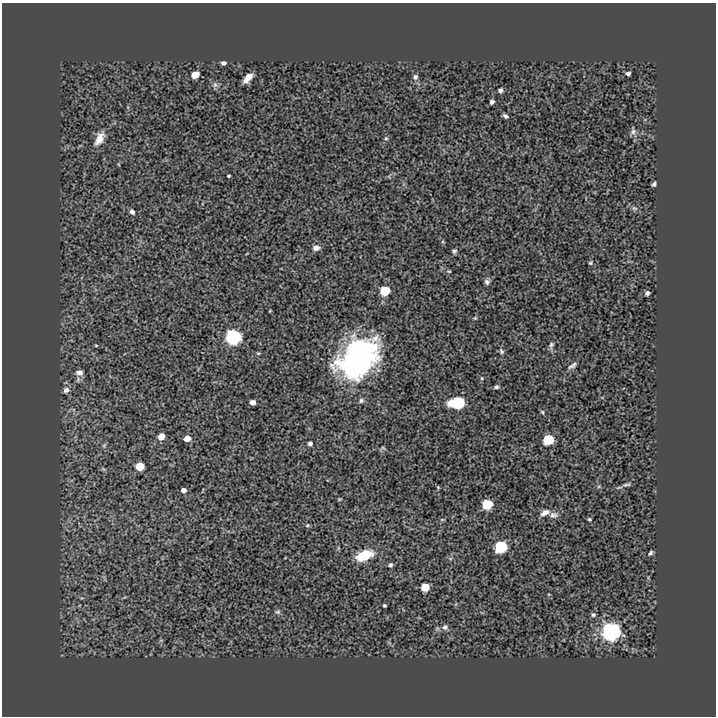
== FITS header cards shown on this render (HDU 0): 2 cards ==
NAXIS1  =                  714
NAXIS2  =                  714

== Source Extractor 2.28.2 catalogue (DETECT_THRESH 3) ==
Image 714 x 714 px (HDU 0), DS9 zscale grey, 1 PNG px = 1 image px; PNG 718 x 718 px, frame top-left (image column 1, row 714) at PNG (2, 3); no overlay
Background 1.82e-04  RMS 0.0081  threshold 0.0244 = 3 sigma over >= 5 px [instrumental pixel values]
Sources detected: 63; all 63 listed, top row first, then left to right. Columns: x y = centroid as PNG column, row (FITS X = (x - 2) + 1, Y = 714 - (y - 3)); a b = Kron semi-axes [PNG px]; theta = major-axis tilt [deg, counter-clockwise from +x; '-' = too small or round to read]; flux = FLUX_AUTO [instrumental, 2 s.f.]
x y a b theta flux
223 63 5 4 - 1.6
628 73 5 4 - 1.3
195 75 6 5 - 10
415 77 7 7 - 1.6
248 78 10 5 48 4.7
215 85 8 6 69 1.5
500 90 5 5 - 1.5
492 102 5 5 - 1.3
505 116 6 4 -31 1.2
633 131 12 6 88 1.9
386 138 5 4 - 0.68
99 139 18 9 61 6.1
229 176 3 3 - 0.65
654 184 5 4 - 1.2
634 208 9 5 -18 1.5
132 212 5 4 - 1.6
316 248 7 6 - 3.3
454 251 6 5 - 1
590 263 5 5 - 0.71
449 271 5 3 - 0.47
487 282 7 6 - 1.5
385 291 6 5 - 31
647 293 6 5 - 1.2
475 318 4 4 - 0.55
233 337 7 6 - 220
96 345 4 3 - 0.42
551 345 9 5 77 1.5
501 351 7 5 -66 1.1
358 359 41 28 47 120
572 366 13 6 33 1.9
79 373 9 6 -6 2.3
482 378 5 4 - 0.59
496 387 5 4 - 1.1
66 390 7 5 28 2.2
361 400 6 6 - 1.3
252 402 5 4 - 3.1
451 403 6 5 - 7.5
458 403 6 6 - 82
542 412 5 4 - 0.68
161 437 5 5 - 6.1
187 439 5 4 - 5.4
548 440 6 5 - 36
310 444 4 4 - 1.6
140 467 6 5 - 14
627 485 11 4 9 1.4
438 487 5 4 - 0.51
183 490 5 4 - 2.4
487 504 6 5 - 33
545 513 13 7 27 3.1
554 515 11 7 -6 2
589 519 4 3 - 0.65
442 520 6 4 1 0.53
307 525 5 4 - 0.65
501 547 6 6 - 79
650 553 7 4 45 1.1
364 555 14 8 21 19
390 565 5 5 - 1.1
425 587 6 5 - 16
384 605 3 3 - 0.78
278 612 7 5 -13 1
593 615 6 6 - 1.1
445 627 7 7 - 1.9
611 631 7 6 - 420